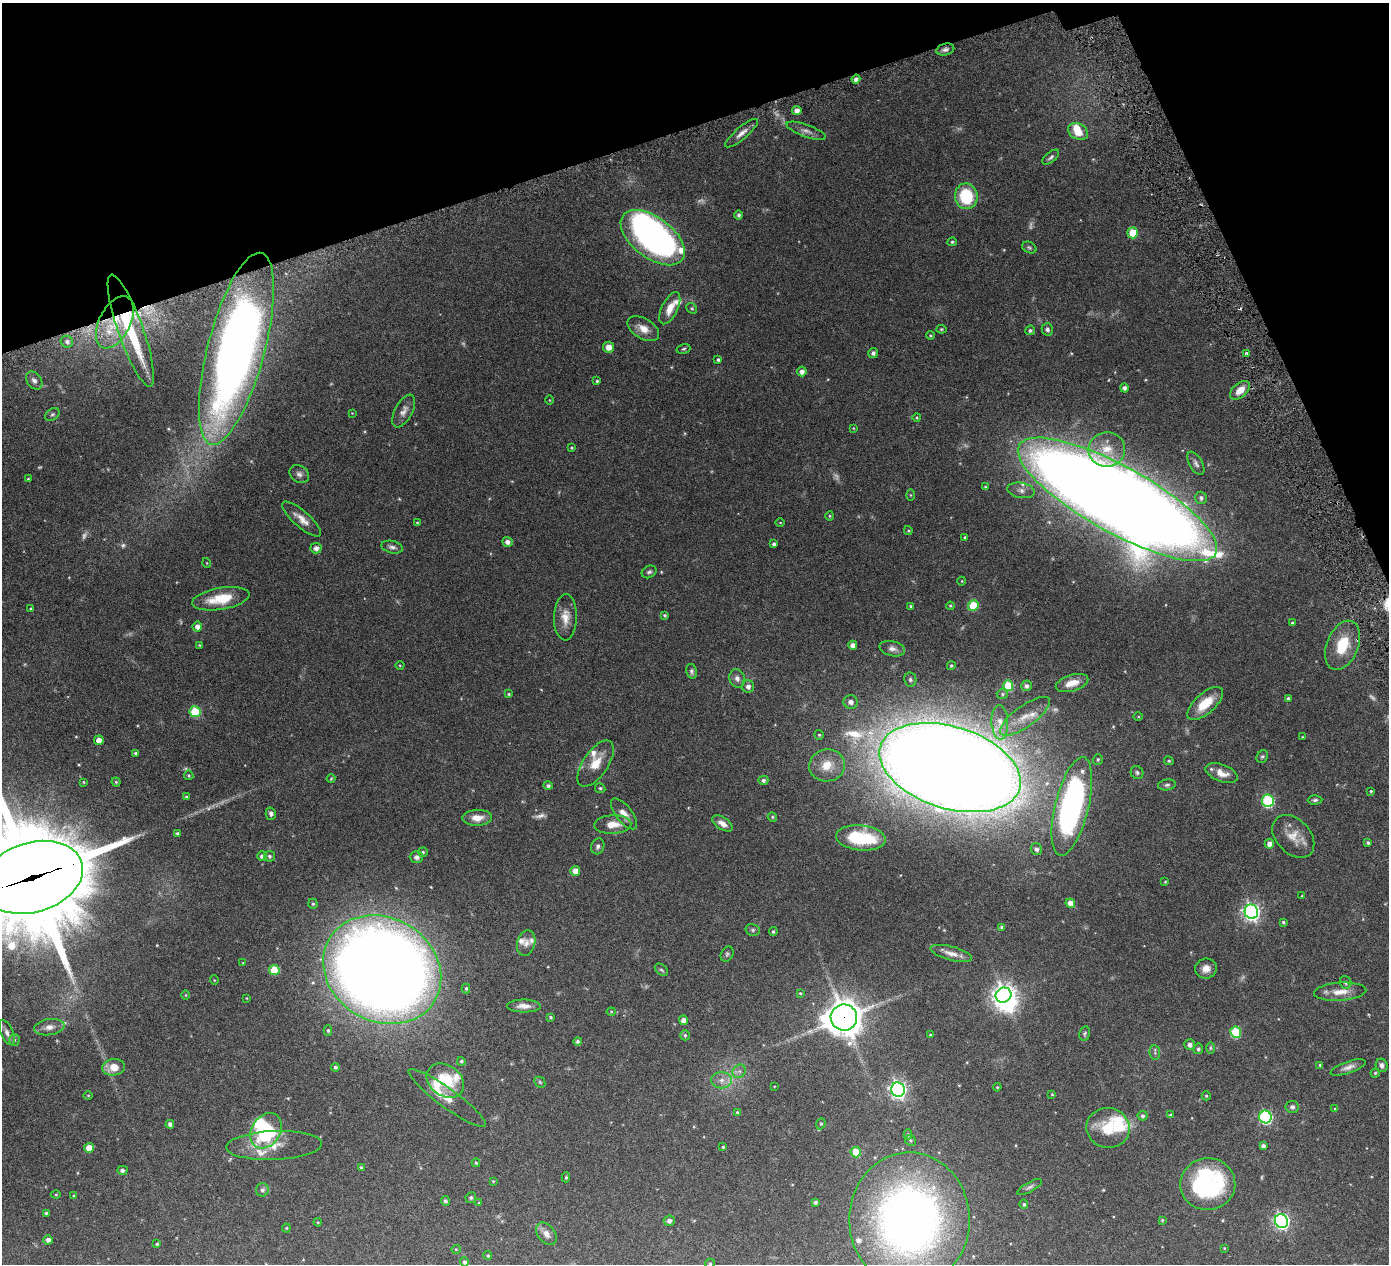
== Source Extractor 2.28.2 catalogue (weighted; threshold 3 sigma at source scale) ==
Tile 3 of 4 x 4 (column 3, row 1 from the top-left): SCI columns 2787-4173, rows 3976-5237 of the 5576 x 5554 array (HDU 1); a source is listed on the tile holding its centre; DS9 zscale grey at full resolution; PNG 1391 x 1266 px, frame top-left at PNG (2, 3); each listed source drawn as its Kron ellipse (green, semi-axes under 4 px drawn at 4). Shown black and unused: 15% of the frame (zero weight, under 3 of 6 exposures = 1% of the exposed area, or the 3 px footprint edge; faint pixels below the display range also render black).
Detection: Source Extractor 2.28.2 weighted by HDU 2 'WHT'; one run over the whole footprint, this tile lists its part. Background 0.0801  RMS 0.0034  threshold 0.0139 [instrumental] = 3 sigma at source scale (4.09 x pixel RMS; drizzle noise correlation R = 1.36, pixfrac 0.8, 0.05/0.05 arcsec/px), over >= 5 px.
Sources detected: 289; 21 too faint to see at this stretch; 3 inside a brighter object's white glare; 2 cosmic-ray / hot-pixel residue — neither listed nor drawn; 17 inside a brighter listed object's ellipse — not listed separately; the other 246 listed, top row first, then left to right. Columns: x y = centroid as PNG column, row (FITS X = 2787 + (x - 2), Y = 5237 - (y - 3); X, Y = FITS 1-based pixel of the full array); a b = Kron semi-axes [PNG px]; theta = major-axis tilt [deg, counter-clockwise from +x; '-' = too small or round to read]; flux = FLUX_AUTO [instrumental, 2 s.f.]
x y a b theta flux
945 50 9 5 15 0.93
856 79 4 4 - 1
797 110 4 4 - 1.6
806 131 21 6 -19 1.7
1078 131 10 7 -28 4.6
741 133 20 6 40 2
1051 157 10 5 39 0.78
966 196 13 11 -81 14
739 215 4 4 - 0.68
1133 233 5 5 - 8.3
653 238 37 20 -37 140
952 242 4 4 - 0.47
1029 247 7 5 -28 0.54
670 308 17 8 64 3.8
692 308 6 5 - 0.4
115 322 28 15 63 12
643 329 17 10 -31 3.3
941 329 5 4 - 0.36
1047 329 6 5 - 0.85
1030 330 5 4 - 0.61
131 331 59 12 -71 23
930 336 4 4 - 0.35
67 342 6 6 - 0.82
608 347 5 5 - 2.4
236 349 99 28 75 260
683 349 7 5 17 0.48
873 353 5 5 - 0.85
1246 353 4 3 - 0.4
718 360 4 3 - 0.56
802 371 5 4 - 1.5
34 380 10 7 -53 1.3
597 381 3 3 - 0.43
1124 388 4 4 - 0.9
1240 390 12 7 42 3.5
549 400 5 3 - 0.21
404 411 18 8 62 1.9
352 413 3 3 - 0.18
52 414 8 5 38 0.62
917 417 4 4 - 0.35
853 428 4 3 - 0.23
572 448 4 3 - 0.36
1107 450 18 17 - 5.6
1196 463 13 6 -61 1.1
299 474 10 8 -36 1.2
28 479 3 3 - 0.28
985 487 4 3 - 0.34
1021 490 14 7 -10 1.7
910 495 5 4 - 0.31
1201 498 6 5 - 0.89
1117 499 112 33 -29 1300
829 516 5 3 - 0.31
302 519 25 8 -41 3.1
417 523 4 3 - 0.27
780 523 5 3 - 0.26
908 531 4 4 - 0.33
965 537 3 3 - 0.46
507 542 5 5 - 1.4
774 544 4 3 - 0.67
392 547 11 6 -14 1
316 548 5 5 - 1.5
207 563 5 3 - 0.23
649 572 8 6 28 0.71
962 581 4 3 - 0.19
221 599 29 11 10 9
973 605 5 5 - 11
911 606 4 3 - 0.51
950 606 4 3 - 0.33
31 608 3 3 - 0.27
665 615 4 3 - 0.44
565 617 23 11 88 4
1292 623 4 3 - 0.45
197 627 5 5 - 1.5
199 645 4 3 - 0.29
853 645 4 4 - 1.6
1342 645 26 16 67 11
892 649 13 7 -13 1.5
400 665 4 3 - 0.26
951 666 4 4 - 0.5
692 671 7 5 -78 0.75
737 678 9 8 - 1.5
910 680 7 6 - 0.69
1072 683 17 8 17 4.2
748 686 6 6 - 1.4
1008 686 5 5 - 13
1026 686 5 5 - 0.88
509 694 4 3 - 0.36
1002 694 5 5 - 0.46
1288 698 4 3 - 0.45
851 702 7 7 - 1.4
1205 703 22 10 42 7.1
195 712 5 5 - 15
1025 716 30 10 36 5
1138 716 5 3 - 0.29
1000 722 17 8 -87 2.6
819 735 5 5 - 0.41
1303 737 3 2 - 0.23
99 740 5 4 - 2.6
136 753 4 3 - 0.63
1262 757 7 5 55 0.52
1098 759 5 5 - 0.44
1169 761 5 4 - 0.51
596 764 26 12 56 5.6
827 765 18 16 10 6.2
950 768 73 41 -17 1500
1137 772 7 6 - 0.68
1222 773 17 8 -20 3.1
189 775 5 5 - 0.44
331 779 4 3 - 0.3
763 780 5 4 - 0.8
84 782 3 3 - 0.28
116 782 4 4 - 0.39
1167 785 9 5 8 0.71
548 786 4 4 - 0.75
600 788 5 5 - 0.52
1371 791 4 3 - 0.35
186 796 4 3 - 0.37
1315 800 7 4 2 0.62
1268 801 6 6 - 30
1072 806 51 17 76 93
271 814 6 5 - 0.92
624 814 18 8 -52 2.5
772 817 5 4 - 0.35
477 818 15 8 2 3.1
722 823 11 6 -33 2.1
613 824 18 9 2 3.8
177 833 3 3 - 0.59
1293 836 24 17 -47 5.1
861 838 25 12 -6 19
1368 843 4 4 - 0.55
1269 844 5 5 - 1.8
598 846 8 6 72 0.99
1036 849 6 5 - 0.96
423 852 5 4 - 0.5
262 856 4 4 - 1
269 856 5 5 - 0.59
416 857 6 6 - 1.2
575 871 5 5 - 2.7
32 877 52 35 17 7400
1165 882 3 2 - 0.27
1302 895 4 2 - 0.17
1070 903 5 4 - 2.9
313 904 5 4 - 0.43
1251 912 7 6 - 110
1283 922 4 3 - 0.47
1002 927 4 3 - 0.68
753 930 7 5 -14 0.62
773 931 4 4 - 0.49
526 943 13 9 74 1.7
951 953 21 7 -15 2.5
727 954 8 6 61 0.6
243 963 4 3 - 0.26
1206 969 11 10 - 2.4
274 970 5 5 - 10
382 970 61 52 -30 660
661 970 7 5 -39 0.54
214 980 5 3 - 0.22
1345 982 6 6 - 0.85
466 988 5 4 - 0.48
1340 992 26 9 4 4.1
800 993 4 3 - 0.32
186 995 5 3 - 0.24
1004 995 8 7 - 190
247 998 4 2 - 0.2
524 1006 17 6 -1 2.3
611 1012 4 4 - 0.29
550 1017 4 3 - 0.43
844 1017 13 13 - 580
683 1020 4 4 - 1.6
49 1027 15 8 9 2.2
328 1030 5 4 - 0.45
1236 1032 5 5 - 18
7 1033 13 6 -67 1.3
1085 1034 7 5 76 0.52
685 1035 5 4 - 0.52
930 1035 3 3 - 0.31
14 1040 5 5 - 0.52
578 1041 4 4 - 0.66
1189 1045 5 5 - 1.1
1210 1048 6 4 90 0.36
1198 1049 5 4 - 0.51
1155 1053 7 5 -82 0.59
461 1061 4 4 - 0.5
1320 1065 4 3 - 0.38
1382 1065 7 5 -69 1
113 1067 11 8 5 4.7
335 1067 4 4 - 0.6
1348 1067 18 6 19 1.7
739 1071 7 6 - 0.89
1375 1073 4 4 - 0.36
721 1080 10 8 1 2
445 1081 20 15 -36 10
540 1082 6 5 - 0.41
774 1086 3 2 - 0.19
997 1087 4 3 - 0.31
898 1090 7 6 - 110
1052 1094 4 3 - 0.28
88 1095 5 3 - 0.25
1206 1096 4 4 - 0.37
447 1098 47 9 -36 5.6
1292 1107 7 6 - 0.79
1335 1109 3 2 - 0.27
737 1112 4 3 - 0.36
1171 1115 4 3 - 0.5
1143 1116 5 5 - 0.66
1265 1117 6 6 - 43
170 1124 4 4 - 0.96
821 1124 6 4 69 0.37
1108 1128 21 20 - 10
266 1131 19 14 57 29
908 1134 5 4 - 0.51
910 1140 6 5 - 0.48
274 1145 48 14 2 6.9
1263 1146 4 4 - 1.1
723 1147 4 4 - 0.41
89 1148 5 5 - 2.8
856 1152 5 5 - 8.2
476 1163 4 3 - 0.42
361 1168 4 4 - 0.54
122 1170 5 4 - 0.81
566 1177 5 4 - 0.43
493 1181 4 4 - 0.26
1208 1184 27 26 - 42
1029 1187 14 5 29 0.88
262 1190 6 6 - 1
56 1194 5 3 - 0.28
74 1196 4 4 - 0.41
471 1198 5 5 - 0.62
445 1201 5 4 - 0.65
815 1202 3 3 - 0.61
479 1203 4 4 - 0.27
1024 1204 5 4 - 0.56
46 1213 3 3 - 0.42
909 1220 67 60 89 180
1162 1220 4 4 - 0.33
669 1221 5 5 - 1.2
1281 1221 7 6 - 80
318 1222 4 3 - 0.29
286 1228 4 4 - 0.3
546 1234 12 8 -51 1.9
48 1240 5 4 - 1.3
157 1244 3 3 - 0.42
1224 1248 3 3 - 0.23
456 1249 5 4 - 0.3
488 1256 4 4 - 0.46
464 1262 4 4 - 0.73
710 1263 5 4 - 0.35
Overlapping masked pixels (flux is a lower limit): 5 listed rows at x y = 115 322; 131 331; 1117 499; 32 877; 844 1017
Isophote crosses this tile's border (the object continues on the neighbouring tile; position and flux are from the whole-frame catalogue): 2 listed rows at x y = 32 877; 909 1220